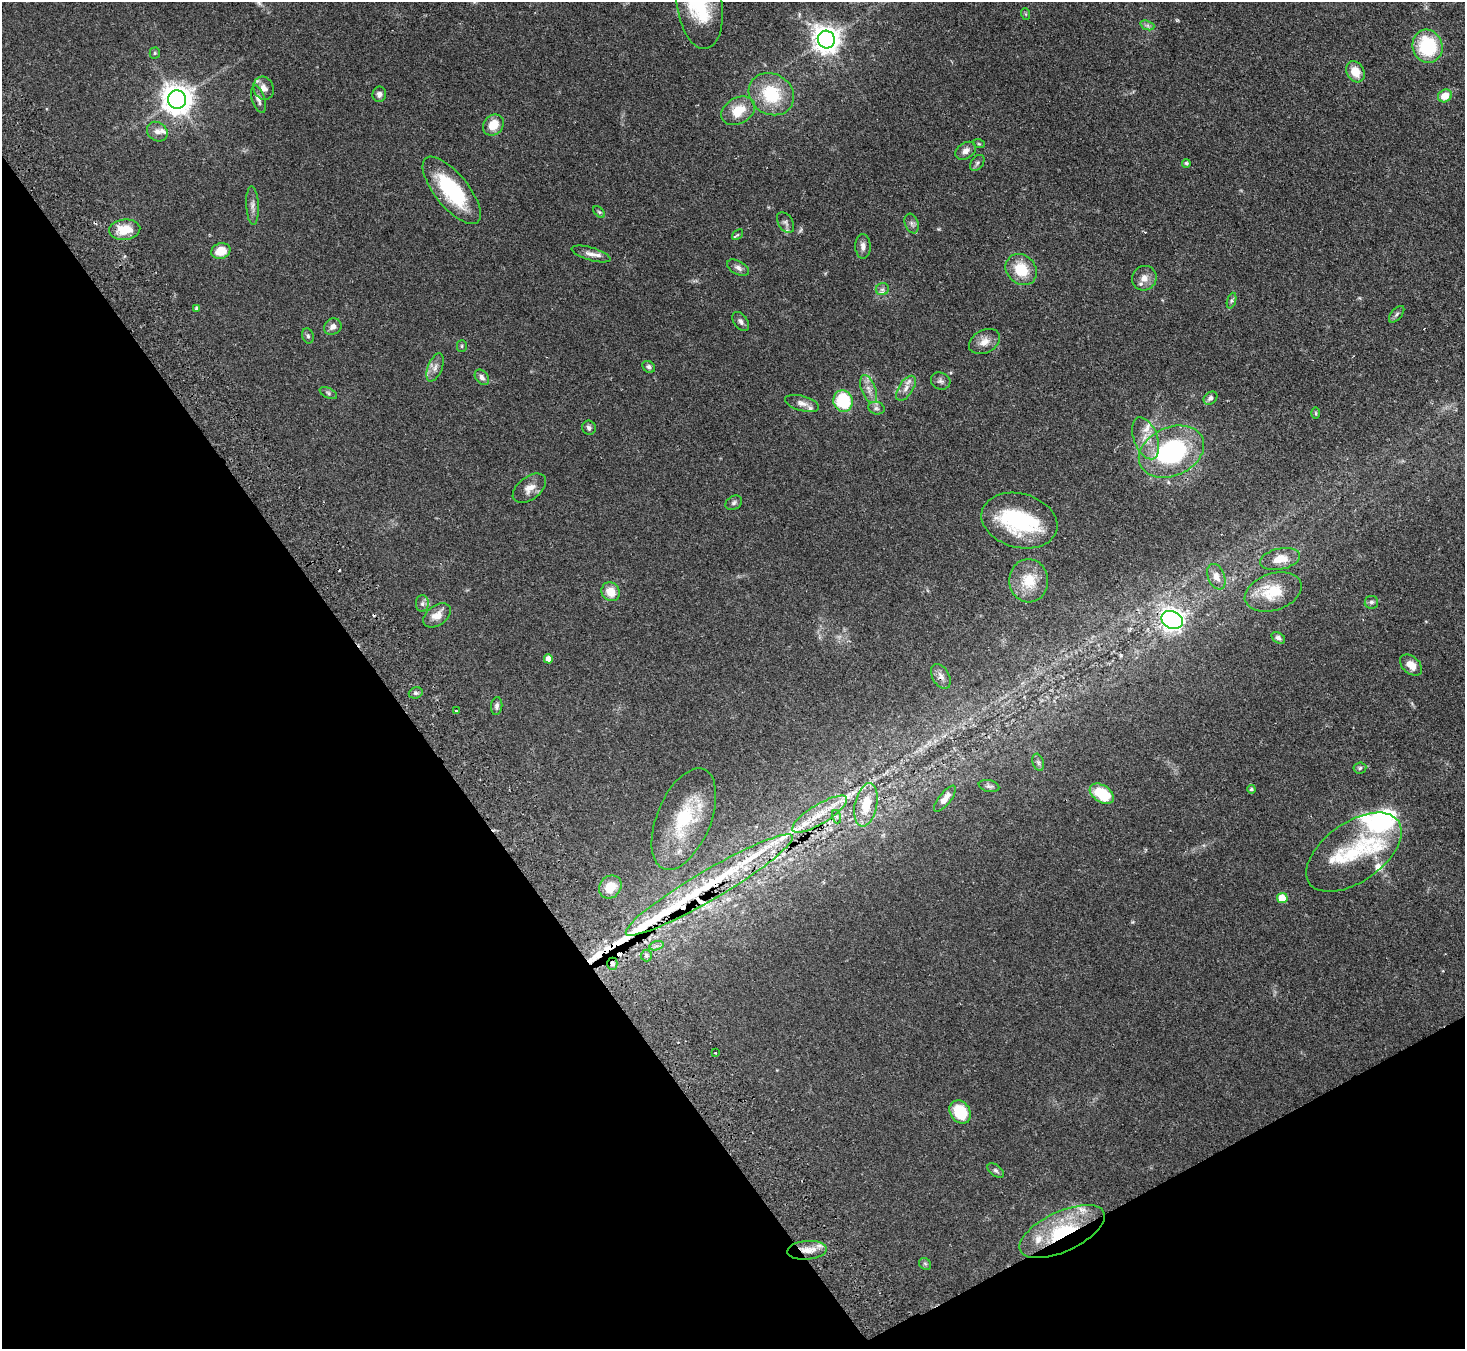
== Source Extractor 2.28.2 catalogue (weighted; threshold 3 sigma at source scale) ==
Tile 14 of 4 x 4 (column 2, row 4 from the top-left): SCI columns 1514-2976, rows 331-1677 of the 5952 x 5912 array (HDU 1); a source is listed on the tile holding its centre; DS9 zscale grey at full resolution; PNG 1467 x 1351 px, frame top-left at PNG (2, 2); each listed source drawn as its Kron ellipse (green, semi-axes under 4 px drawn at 4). Shown black and unused: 31% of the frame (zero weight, under 2 of 3 exposures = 3% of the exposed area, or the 3 px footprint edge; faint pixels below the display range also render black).
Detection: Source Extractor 2.28.2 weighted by HDU 2 'WHT'; one run over the whole footprint, this tile lists its part. Background 0.0677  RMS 0.0052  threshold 0.0234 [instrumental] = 3 sigma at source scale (4.5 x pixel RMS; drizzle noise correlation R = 1.50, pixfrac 1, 0.05/0.05 arcsec/px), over >= 5 px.
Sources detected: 126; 4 inside a brighter object's white glare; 3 cosmic-ray / hot-pixel residue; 1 long thin detection or spike segment (spike, bleed or trail) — neither listed nor drawn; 19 inside a brighter listed object's ellipse — not listed separately; the other 99 listed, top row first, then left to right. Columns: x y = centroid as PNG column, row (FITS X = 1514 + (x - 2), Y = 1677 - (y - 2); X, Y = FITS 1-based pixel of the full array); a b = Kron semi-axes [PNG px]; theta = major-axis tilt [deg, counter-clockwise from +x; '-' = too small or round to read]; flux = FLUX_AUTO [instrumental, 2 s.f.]
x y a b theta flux
700 5 44 22 -81 37
1026 14 6 3 -70 0.58
1147 25 7 4 -19 1.2
826 39 9 8 - 550
1428 46 17 15 -73 32
155 53 5 5 - 0.65
1355 72 11 8 -60 6.7
264 88 12 10 -64 3.7
379 94 8 7 - 1.7
771 94 23 20 -32 24
1445 96 7 6 - 6.7
258 99 14 6 -73 2.5
177 100 9 9 - 700
738 111 18 13 30 11
493 125 11 9 48 7.9
157 132 11 9 -36 3
979 144 6 3 -19 0.56
966 151 11 7 33 2.6
977 163 9 6 52 1.2
1186 163 4 4 - 0.91
452 190 41 16 -51 36
252 205 19 6 -87 2.6
599 212 7 4 -44 0.79
785 223 11 7 -57 1.8
912 224 10 6 -69 1.7
125 230 15 10 5 11
738 235 6 4 42 0.67
863 246 12 7 -88 2.8
221 251 10 7 16 8
591 254 20 6 -16 3.4
738 268 12 6 -29 2.1
1021 270 17 14 -44 14
1144 278 12 12 - 4.5
882 289 6 6 - 1.3
1232 301 8 4 72 0.95
197 309 4 4 - 1.4
1397 314 10 5 49 1.2
741 321 11 7 -54 1.7
333 327 9 7 38 2.6
308 336 8 5 -70 1.1
984 341 17 11 29 4.7
462 346 5 5 - 0.7
435 367 15 7 67 2.9
649 367 7 5 -37 1.4
482 377 8 6 -51 2
941 381 10 8 -25 1.7
906 388 14 7 57 3.3
869 389 15 7 -69 3.5
328 393 9 5 -26 1.1
1210 398 7 6 - 1.6
843 401 11 9 -76 25
802 403 17 7 -15 3
876 408 8 6 -14 1.4
1315 413 6 4 90 0.59
589 428 7 6 - 1.6
1146 438 22 12 -69 7.5
1171 452 34 24 24 65
529 488 19 11 37 4.8
734 503 9 6 31 1.3
1019 521 39 27 -15 39
1280 559 20 10 12 8.1
1216 577 13 8 -69 4
1029 581 21 19 -87 12
611 592 10 8 -54 7.7
1273 592 29 18 18 16
1371 602 7 6 - 1.2
422 604 8 6 90 1.5
437 615 15 10 36 5.1
1172 620 11 8 -23 290
1278 638 7 5 -34 1.4
548 659 4 4 - 3.4
1411 665 13 8 -41 5.3
941 676 13 8 -61 2.7
416 693 7 5 18 1.1
497 706 9 5 83 1.5
456 711 3 3 - 0.48
1038 762 9 5 -71 1.2
1360 768 6 5 - 0.95
989 786 10 6 -12 1.2
1251 789 4 4 - 0.74
1102 794 13 8 -34 18
945 799 16 6 52 3.7
866 805 22 11 78 13
820 814 32 9 31 12
837 817 7 4 -71 0.97
684 819 54 27 68 35
1354 852 54 30 35 34
709 885 96 14 30 49
610 887 12 10 50 9.4
1282 898 5 5 - 11
656 946 7 4 17 1.1
646 956 6 6 - 1.2
612 964 6 5 - 2.3
716 1053 2 2 - 0.38
960 1112 12 10 -57 15
996 1170 9 5 -36 1.3
1062 1231 46 20 25 37
807 1250 20 9 5 6.4
925 1264 6 5 - 0.82
Overlapping masked pixels (flux is a lower limit): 6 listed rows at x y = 125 230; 941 676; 709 885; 612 964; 1062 1231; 807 1250
Isophote crosses this tile's border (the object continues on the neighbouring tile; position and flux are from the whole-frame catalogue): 1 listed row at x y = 700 5